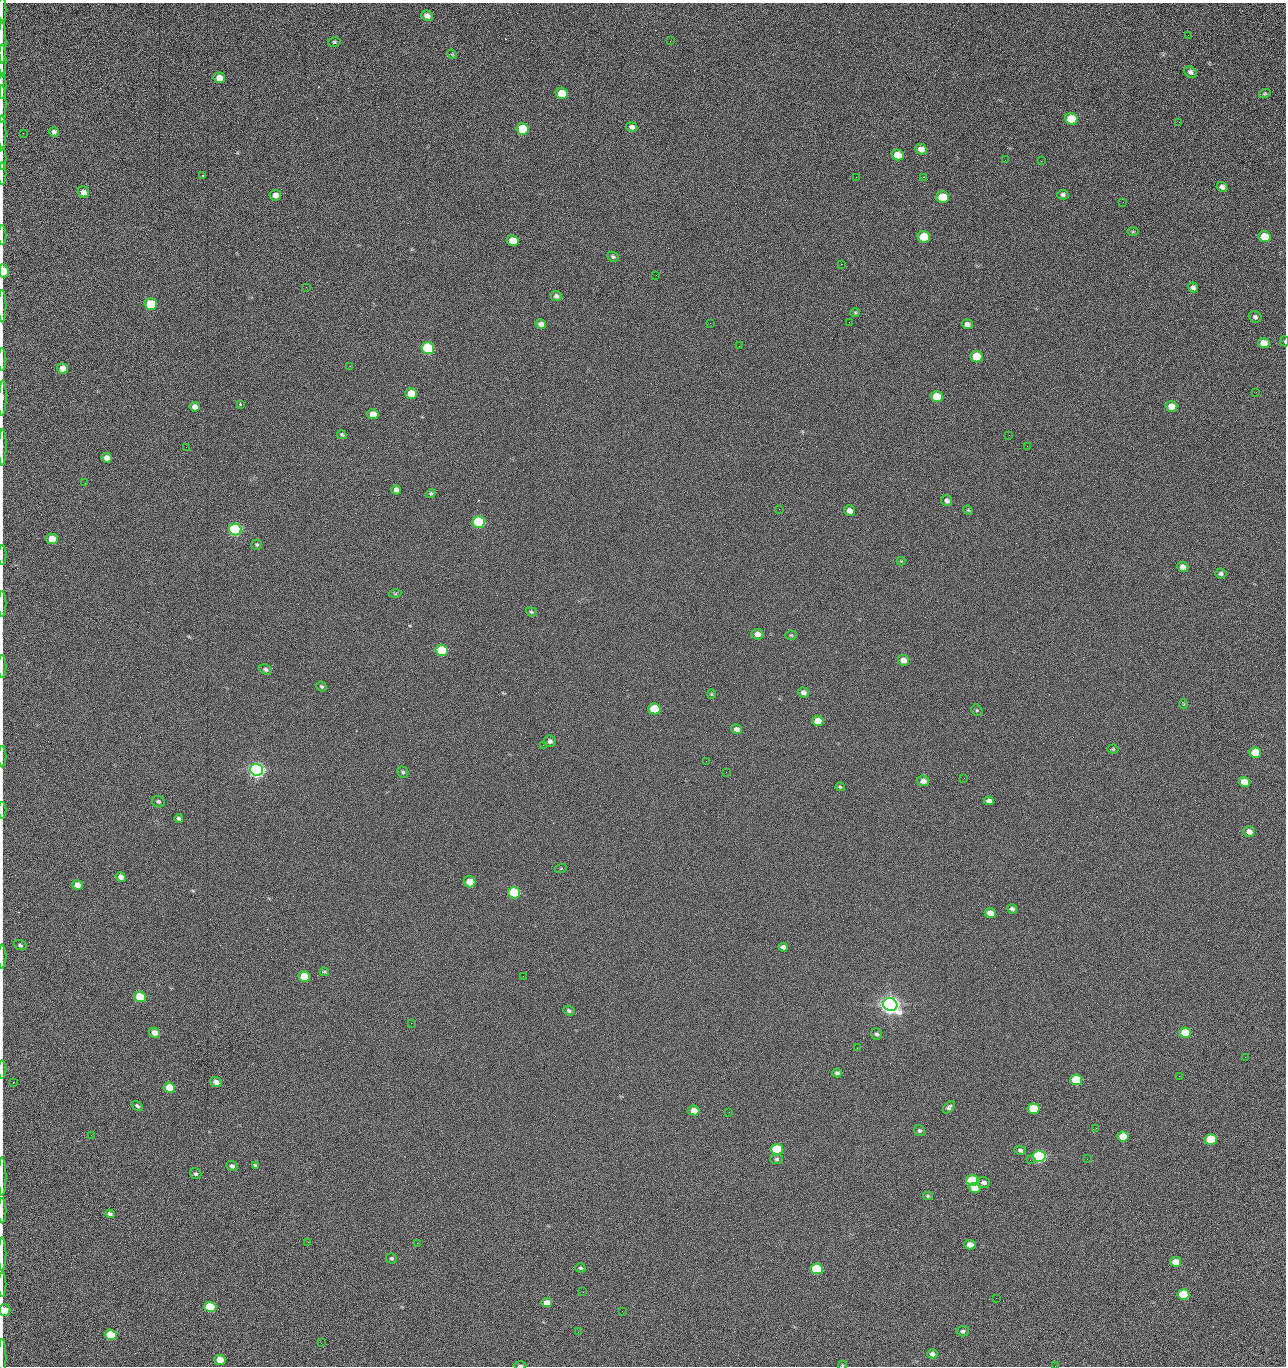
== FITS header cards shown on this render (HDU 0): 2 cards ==
NAXIS1  =                 1284 /fastest changing axis
NAXIS2  =                 1364 /next to fastest changing axis

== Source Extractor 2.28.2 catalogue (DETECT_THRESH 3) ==
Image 1284 x 1364 px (HDU 0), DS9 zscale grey, 1 PNG px = 1 image px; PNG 1288 x 1368 px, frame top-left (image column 1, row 1364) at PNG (2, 3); each listed source drawn as its Kron ellipse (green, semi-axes under 4 px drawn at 4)
Background 126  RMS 14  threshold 43.3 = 3 sigma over >= 5 px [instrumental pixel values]
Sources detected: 209; all 209 listed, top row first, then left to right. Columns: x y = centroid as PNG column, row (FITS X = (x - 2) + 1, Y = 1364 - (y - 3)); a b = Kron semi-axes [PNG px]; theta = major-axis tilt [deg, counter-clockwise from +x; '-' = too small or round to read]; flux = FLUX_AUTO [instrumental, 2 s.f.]
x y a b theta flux
2 10 14 2 90 2.2e+03
427 16 6 5 - 4.9e+03
1188 35 3 2 - 1.2e+03
670 41 2 2 - 2.4e+03
2 42 21 2 90 4.6e+03
334 42 6 5 - 1.5e+03
452 54 5 4 - 1.0e+03
2 60 16 2 90 2.9e+03
1190 72 7 5 -30 3.0e+03
219 78 6 5 - 8.5e+03
2 86 13 2 90 2.2e+03
562 93 6 5 - 2.3e+04
1265 93 6 4 17 1.2e+03
2 104 19 2 90 3.3e+03
1071 119 6 5 - 4.4e+04
1179 122 2 2 - 1.3e+03
632 127 5 4 - 3.4e+03
523 129 6 5 - 5.3e+04
54 132 5 4 - 2.8e+03
2 133 17 2 90 3.1e+03
23 133 2 2 - 5.2e+02
921 149 6 5 - 6.4e+03
898 155 6 5 - 1.6e+04
2 159 11 2 90 1.9e+03
1005 160 2 2 - 1.3e+03
1041 161 2 2 - 1.9e+03
2 174 11 2 90 1.8e+03
202 175 3 3 - 1.0e+03
856 177 2 2 - 2.3e+03
923 177 2 2 - 3.0e+04
1222 187 5 5 - 3.6e+03
83 192 5 5 - 4.9e+03
275 195 5 5 - 5.8e+03
1063 195 5 4 - 2.5e+03
942 197 6 5 - 2.8e+04
1123 202 2 2 - 8.7e+02
1133 232 6 4 0 1.2e+03
2 235 9 2 90 1.7e+03
924 237 6 5 - 4.1e+04
1265 237 6 5 - 2.5e+04
513 241 6 5 - 1.9e+04
613 257 6 4 -28 1.7e+03
841 264 2 2 - 2.7e+04
4 271 7 5 -82 2.1e+04
656 275 2 2 - 4.3e+02
306 287 2 2 - 8.0e+02
1193 287 5 5 - 2.8e+03
556 296 5 5 - 2.8e+03
151 304 6 5 - 5.1e+04
2 306 16 2 90 2.8e+03
855 313 5 4 - 1.1e+03
1255 317 6 5 - 2.3e+03
849 322 2 2 - 6.2e+02
710 323 2 2 - 3.4e+03
541 324 5 4 - 4.7e+03
967 324 5 5 - 3.8e+03
1285 341 5 2 - 8.6e+02
1264 343 6 5 - 1.0e+04
739 346 2 2 - 4.9e+02
428 348 6 6 - 1.6e+05
977 357 6 5 - 4.0e+04
2 359 11 2 90 1.8e+03
350 366 2 2 - 3.5e+03
62 368 5 5 - 1.1e+04
1256 392 2 2 - 1.5e+03
411 393 6 5 - 1.9e+04
937 397 6 5 - 3.3e+04
2 398 17 3 88 4.0e+03
240 404 3 3 - 1.1e+03
1171 406 6 5 - 9.7e+03
195 407 5 5 - 4.7e+03
373 414 5 5 - 9.7e+03
342 435 5 4 - 1.5e+03
1009 435 3 2 - 1.4e+03
1027 446 2 2 - 5.8e+02
2 447 18 3 89 3.9e+03
186 447 2 2 - 2.8e+03
107 458 5 4 - 5.9e+03
85 483 3 2 - 1.0e+03
396 490 5 4 - 4.9e+03
431 493 5 4 - 1.6e+03
947 501 6 5 - 3.4e+03
779 509 2 2 - 4.8e+02
968 510 5 4 - 1.1e+03
850 511 5 5 - 5.0e+03
479 522 6 5 - 1.9e+05
235 529 6 6 - 3.2e+05
52 539 5 5 - 1.9e+04
257 545 5 5 - 1.5e+03
2 555 10 2 -89 1.7e+03
901 561 4 4 - 8.0e+02
1183 567 5 5 - 5.3e+03
1221 573 5 5 - 2.2e+03
395 594 6 4 -1 1.2e+03
2 604 13 2 90 2.1e+03
531 612 6 4 -20 1.4e+03
757 634 6 5 - 5.3e+03
791 635 5 5 - 1.3e+03
442 650 6 5 - 9.0e+04
903 660 6 5 - 7.0e+03
2 667 11 2 90 1.8e+03
266 669 6 5 - 2.3e+03
321 686 5 4 - 1.5e+03
803 692 5 5 - 4.2e+03
711 694 4 4 - 1.1e+03
1184 704 5 3 - 8.6e+02
654 709 6 5 - 5.1e+04
977 710 6 5 - 1.4e+03
818 721 6 5 - 1.4e+04
736 729 5 4 - 3.5e+03
550 741 6 6 - 2.8e+03
543 745 2 2 - 3.6e+03
1113 749 5 4 - 1.1e+03
1255 753 6 5 - 2.7e+04
2 757 11 2 90 1.9e+03
706 761 2 2 - 2.2e+03
257 770 6 6 - 7.2e+05
403 772 6 5 - 1.7e+03
726 772 2 2 - 2.7e+03
964 778 2 2 - 3.9e+02
923 781 6 5 - 5.7e+03
1244 782 6 5 - 1.3e+04
840 787 5 3 - 1.1e+03
989 801 5 4 - 3.8e+03
158 802 6 5 - 2.0e+03
2 810 8 2 90 1.4e+03
179 818 4 3 - 2.1e+03
1249 832 6 5 - 6.1e+03
561 868 6 4 19 8.7e+02
121 877 5 4 - 5.3e+03
470 882 6 5 - 1.3e+04
78 885 5 4 - 9.4e+03
514 893 6 5 - 1.2e+05
1012 909 5 4 - 2.7e+03
990 913 6 5 - 9.5e+03
20 945 6 4 -19 1.6e+03
783 947 5 4 - 3.2e+03
2 956 12 2 90 1.7e+03
324 972 4 3 - 1.2e+03
523 976 2 2 - 2.1e+03
304 977 6 5 - 3.2e+04
140 997 6 5 - 5.2e+04
890 1004 7 6 - 1.2e+06
569 1011 6 5 - 2.2e+03
411 1023 2 2 - 5.5e+03
154 1033 6 5 - 6.8e+03
1185 1033 6 5 - 2.9e+04
876 1034 6 5 - 2.1e+03
857 1048 2 2 - 1.4e+03
1245 1057 2 2 - 1.9e+03
2 1069 9 2 90 1.3e+03
837 1073 4 4 - 2.2e+03
1179 1076 2 2 - 2.7e+03
1076 1080 6 5 - 4.7e+04
13 1082 2 2 - 6.3e+02
216 1082 6 5 - 5.6e+03
169 1088 6 5 - 3.0e+04
137 1106 6 4 -31 2.0e+03
949 1107 7 4 44 2.5e+03
1033 1109 6 5 - 4.4e+04
694 1110 6 5 - 8.8e+03
729 1112 2 2 - 1.1e+03
1096 1128 2 2 - 4.3e+02
919 1131 6 5 - 2.0e+03
91 1135 2 2 - 2.6e+03
1123 1136 6 5 - 1.7e+04
1211 1139 6 5 - 5.8e+04
777 1149 6 5 - 7.8e+04
1020 1150 5 4 - 2.3e+03
1039 1156 6 5 - 2.8e+05
777 1159 6 5 - 1.9e+03
1087 1159 2 2 - 1.5e+03
1030 1160 3 3 - 1.2e+03
255 1165 4 4 - 1.2e+03
232 1166 5 4 - 2.5e+03
196 1174 6 5 - 1.7e+03
2 1177 19 2 90 3.4e+03
972 1180 6 5 - 8.4e+04
984 1182 6 5 - 3.8e+03
974 1188 6 5 - 1.0e+04
928 1196 5 4 - 1.4e+03
2 1211 13 2 90 2.0e+03
110 1214 5 4 - 2.3e+03
308 1242 2 2 - 1.9e+03
417 1243 2 2 - 5.7e+03
970 1245 5 4 - 8.6e+03
2 1254 17 2 90 2.4e+03
391 1258 5 5 - 1.6e+03
1175 1262 5 5 - 1.3e+04
580 1268 5 4 - 1.5e+03
817 1269 6 5 - 8.0e+04
2 1284 12 2 90 1.5e+03
583 1292 2 2 - 6.0e+02
1183 1294 6 5 - 4.6e+04
996 1298 2 2 - 2.6e+03
547 1302 5 4 - 7.6e+03
210 1307 6 5 - 9.9e+04
5 1310 6 5 - 1.7e+04
622 1311 3 2 - 7.3e+02
963 1331 6 5 - 2.2e+03
578 1332 2 2 - 3.7e+03
111 1335 6 5 - 5.3e+04
321 1343 3 2 - 1.1e+03
932 1354 5 4 - 3.3e+03
2 1357 18 2 90 2.3e+03
220 1360 6 4 -20 1.9e+04
842 1365 4 4 - 9.2e+02
520 1366 6 2 0 1.2e+03
1055 1366 2 2 - 2.1e+03
At the frame edge (FLAGS 8, measured only in part): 31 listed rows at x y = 2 10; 2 42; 2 60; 2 86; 2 104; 2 133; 2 159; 2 174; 2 235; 4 271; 2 306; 1285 341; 2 359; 2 398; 2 447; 2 555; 2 604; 2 667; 2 757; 2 810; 2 956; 2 1069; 2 1177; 2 1211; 2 1254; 2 1284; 5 1310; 2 1357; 842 1365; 520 1366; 1055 1366

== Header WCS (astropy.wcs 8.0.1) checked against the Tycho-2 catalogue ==
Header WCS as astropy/WCSLIB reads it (CRVAL/CRPIX/CD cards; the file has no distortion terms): RA---TAN/DEC--TAN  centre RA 15:41:40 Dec +52:00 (235.42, +51.99 deg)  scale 1.26 arcsec/px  FOV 26.9' x 28.5'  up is +92 deg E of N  parity flipped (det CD > 0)
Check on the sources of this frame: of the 60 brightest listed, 9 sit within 2.0 arcsec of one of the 11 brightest Tycho-2 stars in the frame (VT <= 12.29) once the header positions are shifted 0.21 arcsec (0.06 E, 0.20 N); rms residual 0.83 arcsec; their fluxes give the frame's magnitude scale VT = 24.38 - 2.5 log10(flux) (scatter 0.22 mag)
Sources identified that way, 9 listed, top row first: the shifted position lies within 2.0 arcsec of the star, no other Tycho-2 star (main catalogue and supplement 1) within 4.0 arcsec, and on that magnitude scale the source's flux lands within +1.5 / -3 mag of the star's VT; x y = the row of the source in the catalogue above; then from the Tycho-2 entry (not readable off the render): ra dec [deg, ICRS J2000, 3 dp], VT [Tycho-2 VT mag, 2 dp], TYC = Tycho-2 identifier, HIP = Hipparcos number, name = IAU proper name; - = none
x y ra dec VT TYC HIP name
428 348 235.614 +52.064 11.61 3489-1132-1 - -
479 522 235.514 +52.049 11.19 3489-1407-1 - -
257 770 235.378 +52.130 9.31 3489-1322-1 76850 -
514 893 235.303 +52.042 11.52 3489-958-1 - -
890 1004 235.232 +51.912 9.59 3489-824-1 - -
1039 1156 235.143 +51.862 10.97 3489-1016-1 - -
972 1180 235.131 +51.886 12.29 3489-908-1 - -
817 1269 235.084 +51.941 11.45 3489-1346-1 - -
210 1307 235.075 +52.152 11.74 3489-912-1 - -